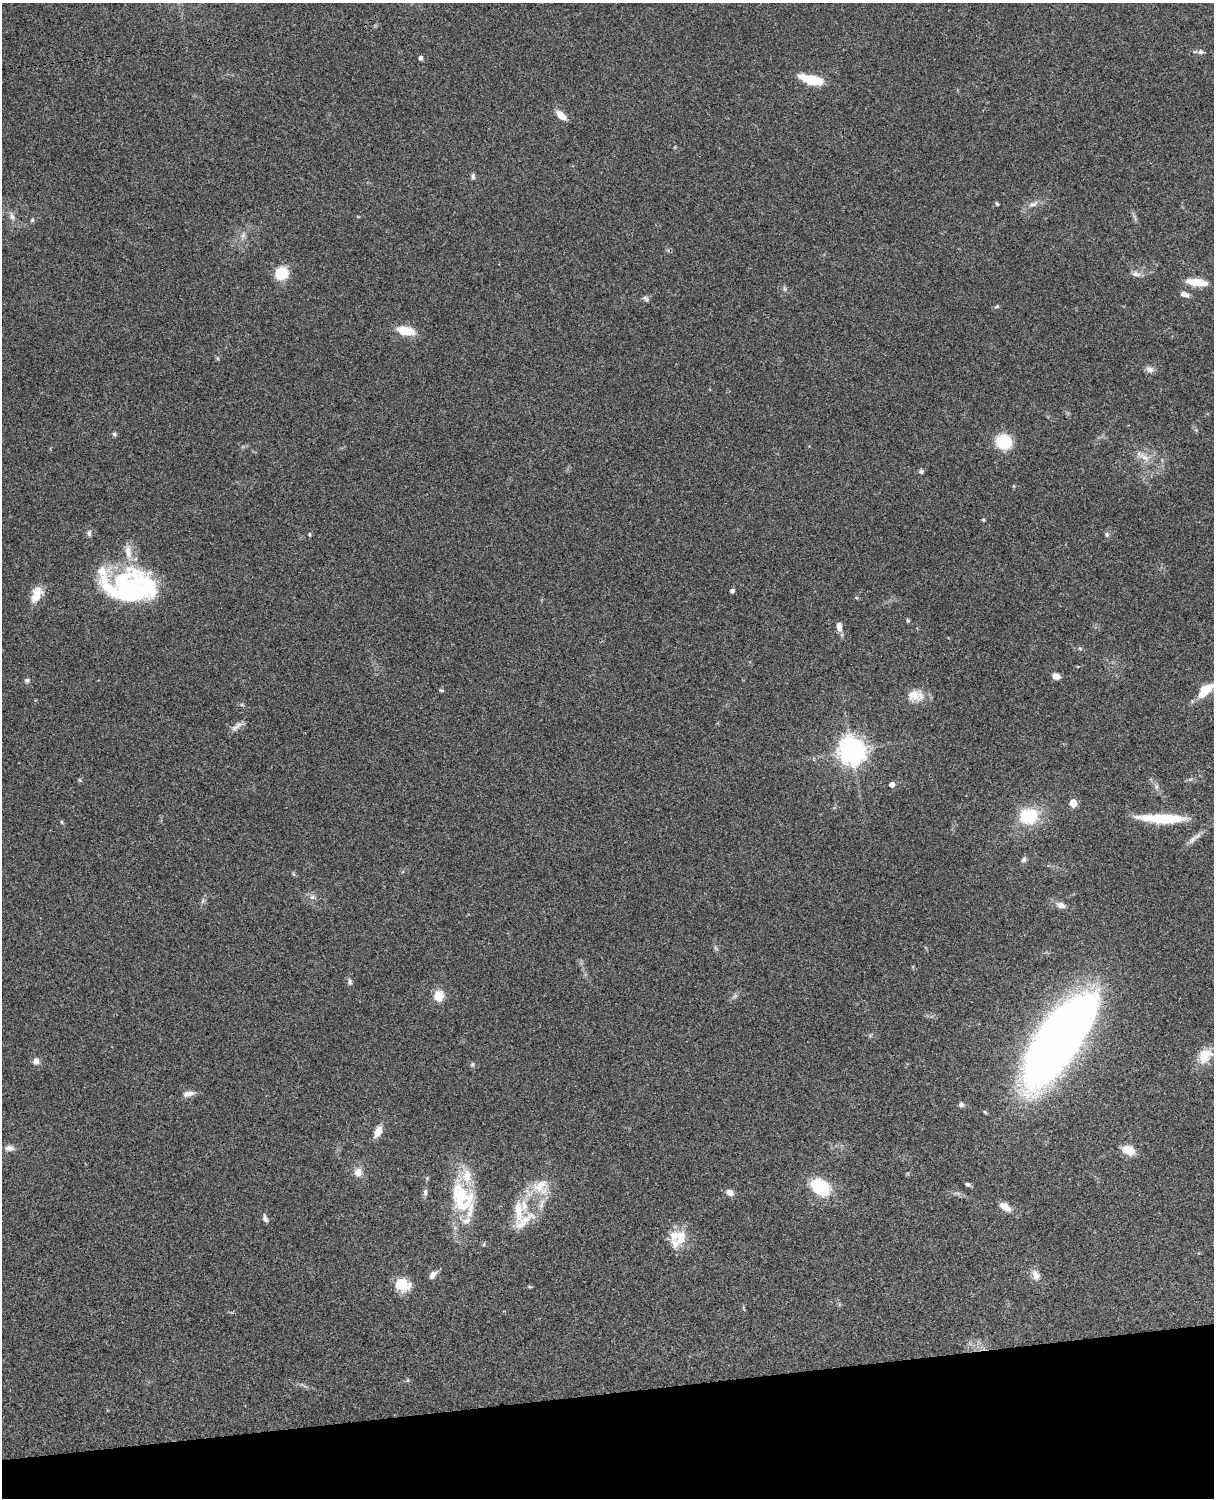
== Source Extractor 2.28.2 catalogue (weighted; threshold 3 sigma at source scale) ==
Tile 10 of 4 x 3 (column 2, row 3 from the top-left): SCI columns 1334-2545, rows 277-1772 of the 5087 x 4926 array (HDU 1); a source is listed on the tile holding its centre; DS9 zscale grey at full resolution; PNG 1216 x 1500 px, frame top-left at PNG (2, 3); no overlay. Shown black and unused: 7% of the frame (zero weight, under 3 of 4 exposures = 6% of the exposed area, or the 3 px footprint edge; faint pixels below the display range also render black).
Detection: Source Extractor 2.28.2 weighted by HDU 2 'WHT'; one run over the whole footprint, this tile lists its part. Background 0.0958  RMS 0.0062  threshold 0.028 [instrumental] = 3 sigma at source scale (4.5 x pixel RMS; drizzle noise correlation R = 1.50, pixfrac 1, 0.05/0.05 arcsec/px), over >= 5 px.
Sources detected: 94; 3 inside a brighter object's white glare — not listed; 7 inside a brighter listed object's ellipse — not listed separately; the other 84 listed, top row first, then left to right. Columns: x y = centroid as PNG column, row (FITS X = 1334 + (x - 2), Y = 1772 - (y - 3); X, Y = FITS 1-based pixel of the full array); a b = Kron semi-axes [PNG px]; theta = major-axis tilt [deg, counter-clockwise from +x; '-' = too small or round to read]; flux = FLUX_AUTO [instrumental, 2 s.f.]
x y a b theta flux
1200 52 9 6 0 1.9
421 58 5 4 - 1.8
811 79 24 8 -15 21
561 115 12 6 -42 6.9
473 176 8 5 -82 1.4
997 204 5 4 - 0.95
1033 204 15 7 21 3.7
12 217 11 8 -62 3.1
32 220 5 5 - 0.93
243 235 10 6 74 2.5
281 273 8 8 - 29
1136 274 13 7 -11 3
1197 282 23 8 -8 12
784 289 8 4 -81 1.2
1185 294 12 6 -13 3.1
646 299 10 6 -40 1.6
997 306 6 5 - 1.1
406 331 24 11 -9 12
217 358 6 4 -72 0.88
1150 369 11 8 -27 2.8
114 434 6 5 - 1.1
1004 442 12 11 - 30
1144 457 20 8 -33 6.8
921 471 7 6 - 1.2
983 520 5 4 - 0.79
89 533 9 6 90 1.8
309 534 5 4 - 0.71
1107 534 7 6 - 1.4
128 551 23 9 -84 7.7
130 590 53 31 -23 97
732 591 4 4 - 1.5
37 594 21 12 67 9.6
908 620 6 4 -68 0.87
839 627 10 6 -81 4.5
1080 649 6 4 -2 0.95
1056 676 9 6 -19 3.6
27 680 7 6 - 1.5
441 690 6 4 -15 0.93
1205 691 22 9 43 14
914 695 20 16 43 9.5
242 705 6 4 -17 0.94
235 728 12 8 50 3.4
852 751 10 9 - 620
80 780 6 4 -48 0.78
892 784 5 5 - 3.6
1156 787 8 6 -71 2
1073 803 5 5 - 17
1029 816 23 20 6 28
1163 818 48 9 -2 33
62 822 6 4 -62 0.8
1192 840 16 7 46 3.9
1024 860 7 6 - 1.7
293 874 6 4 -87 0.78
312 897 8 6 16 2.2
203 901 7 5 60 1.4
1061 905 11 7 -20 3.8
350 982 10 6 -83 1.6
439 996 11 10 - 10
735 996 7 5 34 1.4
1058 1040 85 31 55 610
1205 1056 23 16 50 11
36 1061 9 8 - 3.3
472 1064 7 5 89 1.1
188 1094 16 7 10 3.8
961 1105 6 6 - 1.8
378 1132 13 7 63 6.8
9 1148 12 7 0 3.4
1129 1150 12 9 -25 11
358 1172 11 10 - 5
968 1184 6 4 -23 1.7
541 1187 25 23 -25 18
821 1187 26 18 -36 27
730 1192 9 7 -24 3.7
425 1193 9 6 90 2.1
460 1196 54 27 -68 43
1005 1207 16 8 -36 5.9
518 1210 39 13 -87 16
265 1219 10 6 -69 2.2
681 1238 22 16 85 13
484 1244 6 3 72 0.71
433 1275 10 6 51 3.4
1036 1275 15 10 -69 4.7
402 1285 16 13 -20 15
408 1380 6 4 71 0.73
Isophote crosses this tile's border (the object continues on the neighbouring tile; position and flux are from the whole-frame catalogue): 1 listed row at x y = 1205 691